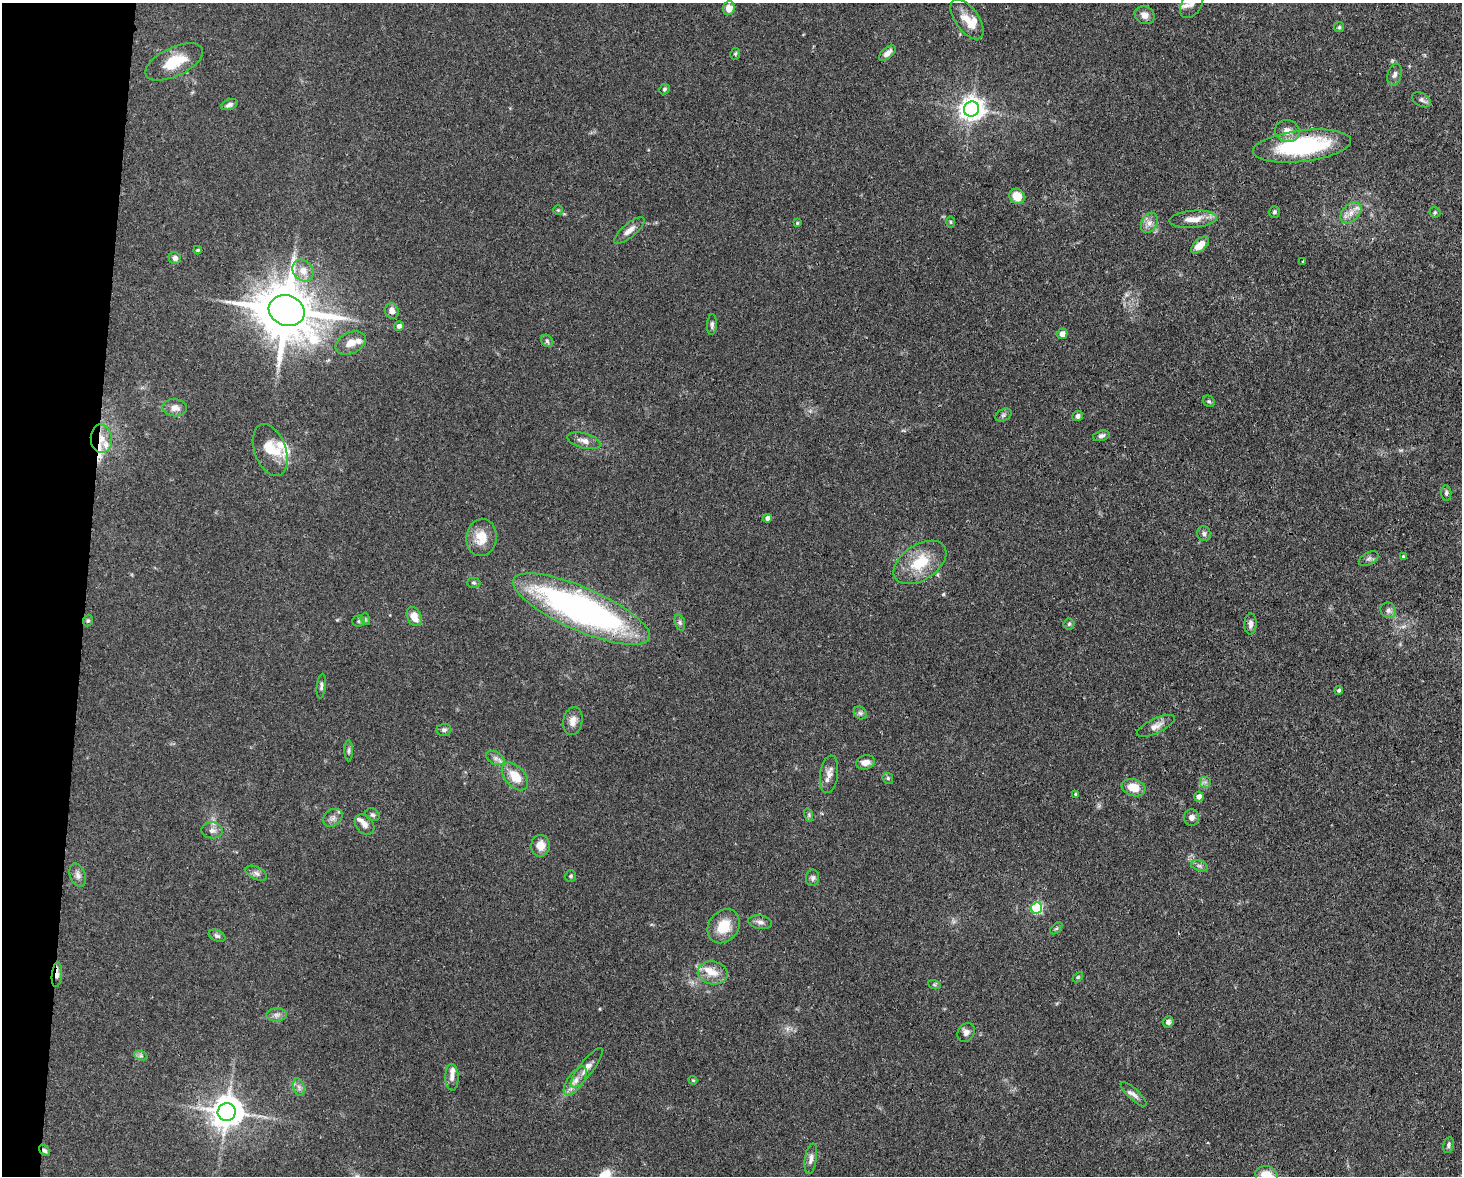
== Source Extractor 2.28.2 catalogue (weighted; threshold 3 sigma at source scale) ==
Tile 7 of 3 x 4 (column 1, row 3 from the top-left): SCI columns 301-1760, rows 1247-2420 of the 4864 x 4844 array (HDU 1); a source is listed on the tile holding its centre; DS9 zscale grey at full resolution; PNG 1464 x 1178 px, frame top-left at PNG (2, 3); each listed source drawn as its Kron ellipse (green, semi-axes under 4 px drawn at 4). Shown black and unused: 6% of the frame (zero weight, under 3 of 4 exposures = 9% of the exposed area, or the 3 px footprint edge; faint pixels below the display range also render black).
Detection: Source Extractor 2.28.2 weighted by HDU 2 'WHT'; one run over the whole footprint, this tile lists its part. Background 0.12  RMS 0.005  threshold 0.0225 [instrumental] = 3 sigma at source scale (4.5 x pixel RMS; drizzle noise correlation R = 1.50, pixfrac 1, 0.05/0.05 arcsec/px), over >= 5 px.
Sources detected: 127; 13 inside a brighter listed object's ellipse — not listed separately; the other 114 listed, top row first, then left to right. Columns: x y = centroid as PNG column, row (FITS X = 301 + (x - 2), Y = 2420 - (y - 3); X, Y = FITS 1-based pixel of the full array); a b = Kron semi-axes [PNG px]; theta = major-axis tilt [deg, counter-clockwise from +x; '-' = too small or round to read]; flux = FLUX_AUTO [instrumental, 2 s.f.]
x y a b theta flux
1192 3 16 10 61 4.2
729 8 7 6 - 4.8
1145 15 10 8 -27 3
967 19 23 11 -54 7.6
1339 27 5 5 - 0.8
887 53 10 5 42 2.7
735 54 6 5 - 0.71
174 62 31 14 25 14
1395 75 11 7 73 1.9
664 89 5 5 - 0.91
1421 100 10 6 -30 1.6
229 105 9 5 20 1.7
972 109 8 7 - 430
1287 131 13 10 -17 4.6
1302 146 49 15 7 57
1017 196 8 7 - 8.3
558 210 5 5 - 0.6
1274 212 6 5 - 0.97
1435 212 6 5 - 0.79
1351 213 12 8 45 4
1193 219 24 8 4 6.7
950 222 6 4 -89 0.67
797 223 4 3 - 0.46
1149 223 11 7 61 3
629 230 19 7 40 3.6
1200 245 11 5 43 5.2
197 250 4 3 - 0.79
175 258 6 6 - 2.2
1302 262 3 2 - 0.43
303 270 11 9 -51 5.1
287 311 18 15 -20 3100
392 311 8 6 -69 3.3
712 324 10 5 87 1.4
399 326 5 4 - 1.6
1062 334 5 5 - 3.1
547 341 7 5 -45 1.1
350 343 16 10 28 5.1
1209 401 6 5 - 0.87
175 408 12 8 -6 3.8
1003 415 9 5 27 1.2
1078 416 5 5 - 1.6
1101 436 8 5 16 1.5
101 439 14 10 -84 5.6
584 441 17 7 -15 3.5
270 450 27 15 -69 9.5
1446 493 8 5 -89 1.1
768 518 4 4 - 2.3
1204 534 7 6 - 1.5
481 537 19 15 83 9.3
1403 556 3 3 - 0.48
1369 558 11 6 28 1.5
920 562 29 17 33 17
474 583 7 5 -2 0.9
581 609 74 21 -24 180
1388 610 8 7 - 1.8
414 617 10 7 -65 6.3
365 619 6 3 -72 0.56
88 621 6 4 67 0.7
359 621 6 5 - 0.91
680 622 8 5 -71 1.1
1069 624 5 5 - 0.76
1250 624 10 6 87 2
321 686 12 4 84 1.2
1339 690 4 4 - 0.79
860 713 7 5 -44 1.3
573 721 14 9 79 3.8
1156 726 21 7 26 3.5
444 730 7 6 - 1.3
349 751 10 4 90 1.1
495 758 10 6 -26 2
865 762 10 7 14 3.1
829 774 19 9 82 4
515 776 16 10 -49 9.1
888 778 6 5 - 0.73
1205 782 6 6 - 1.3
1133 788 12 8 -17 7.7
1075 794 3 3 - 0.54
1199 797 5 5 - 2.4
373 815 7 6 - 1.1
809 815 6 4 -73 0.78
1191 817 8 7 - 2.3
333 818 10 8 37 2.3
365 824 11 8 -50 2.6
212 830 10 8 -2 2.3
540 846 11 9 83 6.1
1199 866 8 5 -19 1.3
256 873 11 6 -24 1.9
78 875 12 7 -69 2.5
571 876 6 5 - 0.88
813 878 8 6 86 1.5
1036 908 6 5 - 57
760 922 12 7 -11 2.1
724 926 18 14 53 12
1056 928 7 4 44 0.79
217 936 9 5 -23 1.2
713 973 15 11 -10 6.2
57 975 12 5 85 2.4
1078 977 6 3 45 0.53
934 984 6 4 -19 0.71
277 1015 10 7 1 2
1168 1022 6 5 - 1.7
966 1032 10 8 58 2.3
141 1056 7 4 -18 1
587 1068 24 7 53 4.2
452 1077 13 6 -89 2.4
693 1080 4 4 - 0.53
575 1081 17 7 55 4.5
299 1087 9 5 -75 1.7
1134 1094 17 5 -43 2.4
227 1112 9 9 - 910
1448 1145 8 5 79 1.2
44 1150 6 4 -48 1.2
811 1159 15 6 81 2.3
1266 1175 11 8 -9 7.5
Overlapping masked pixels (flux is a lower limit): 4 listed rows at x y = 287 311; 101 439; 57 975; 44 1150
Isophote crosses this tile's border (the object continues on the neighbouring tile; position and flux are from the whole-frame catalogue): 2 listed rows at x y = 1192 3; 1266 1175